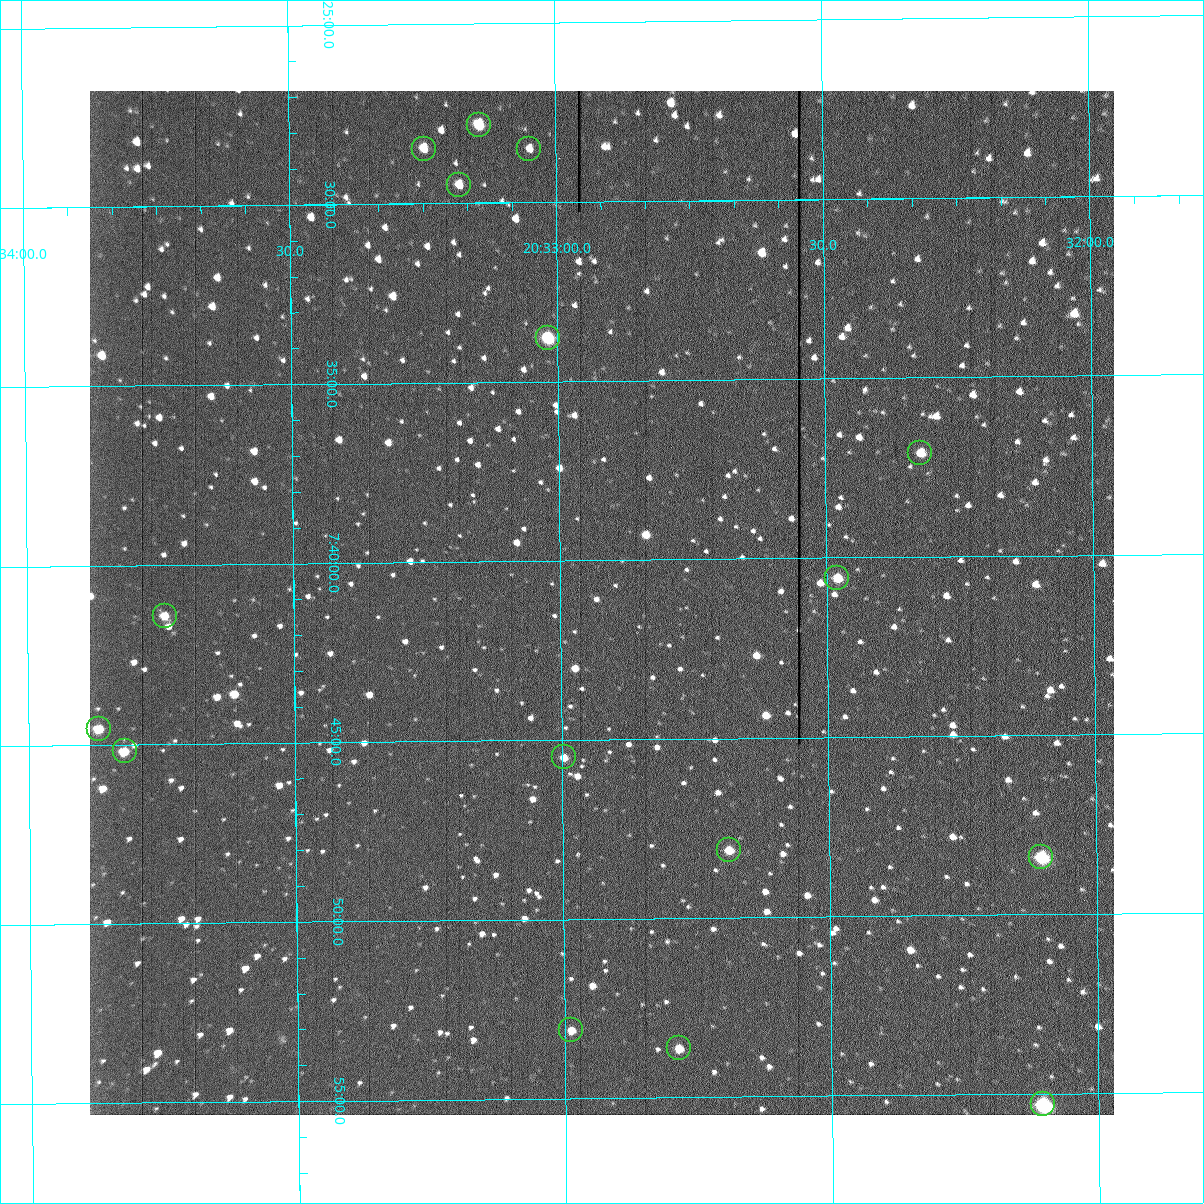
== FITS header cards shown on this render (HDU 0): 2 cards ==
NAXIS1  =                 1024 /fastest changing axis
NAXIS2  =                 1024 /next to fastest changing axis

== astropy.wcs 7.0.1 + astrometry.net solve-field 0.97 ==
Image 1024 x 1024 px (HDU 0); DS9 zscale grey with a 90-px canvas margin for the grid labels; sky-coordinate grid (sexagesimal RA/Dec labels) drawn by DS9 from the SOLVED WCS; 16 Tycho-2 reference stars matched to detected sources circled (green)
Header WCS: RA---TAN-SIP/DEC--TAN-SIP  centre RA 20:32:55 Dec +07:41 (308.23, +7.69 deg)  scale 1.67 arcsec/px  FOV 28.5' x 28.6'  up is -179 deg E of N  parity flipped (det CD > 0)
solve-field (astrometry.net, Tycho-2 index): VERIFIED the header's WCS against the Tycho-2 star catalogue (16 matches, 0 conflicts) and refined it, rather than solving blind
Solved WCS: RA---TAN-SIP/DEC--TAN-SIP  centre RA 20:32:55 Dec +07:41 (308.23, +7.69 deg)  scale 1.67 arcsec/px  FOV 28.5' x 28.6'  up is -179 deg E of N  parity flipped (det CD > 0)
The solver's refit moves the header's centre by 0.25 arcsec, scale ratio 1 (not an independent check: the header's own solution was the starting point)
Tycho-2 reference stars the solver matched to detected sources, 16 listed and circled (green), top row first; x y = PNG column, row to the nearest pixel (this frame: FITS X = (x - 90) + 1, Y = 1024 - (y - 91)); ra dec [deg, ICRS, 3 dp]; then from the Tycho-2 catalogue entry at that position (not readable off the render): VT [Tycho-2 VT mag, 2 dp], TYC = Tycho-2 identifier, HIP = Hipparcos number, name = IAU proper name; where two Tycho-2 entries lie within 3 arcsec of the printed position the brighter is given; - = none
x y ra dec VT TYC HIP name
479 125 308.286 +7.464 10.73 522-842-1 - -
424 149 308.312 +7.475 12.07 522-647-1 - -
529 149 308.262 +7.475 12.01 522-585-1 - -
459 185 308.295 +7.492 11.63 522-671-1 - -
548 338 308.254 +7.563 10.72 1087-1249-1 - -
920 453 308.081 +7.618 11.66 1087-1359-1 - -
837 578 308.120 +7.676 10.97 1087-777-1 - -
165 616 308.435 +7.690 11.87 1088-65-1 - -
99 729 308.467 +7.743 11.69 1088-851-1 - -
125 751 308.455 +7.753 11.50 1088-523-1 - -
564 757 308.249 +7.758 12.15 1087-191-1 - -
729 850 308.172 +7.802 11.35 1087-577-1 - -
1041 857 308.026 +7.807 10.06 1087-869-1 - -
571 1030 308.247 +7.885 12.25 1087-1189-1 - -
679 1048 308.197 +7.894 11.89 1087-513-1 - -
1043 1104 308.026 +7.922 8.78 1087-1005-1 - -